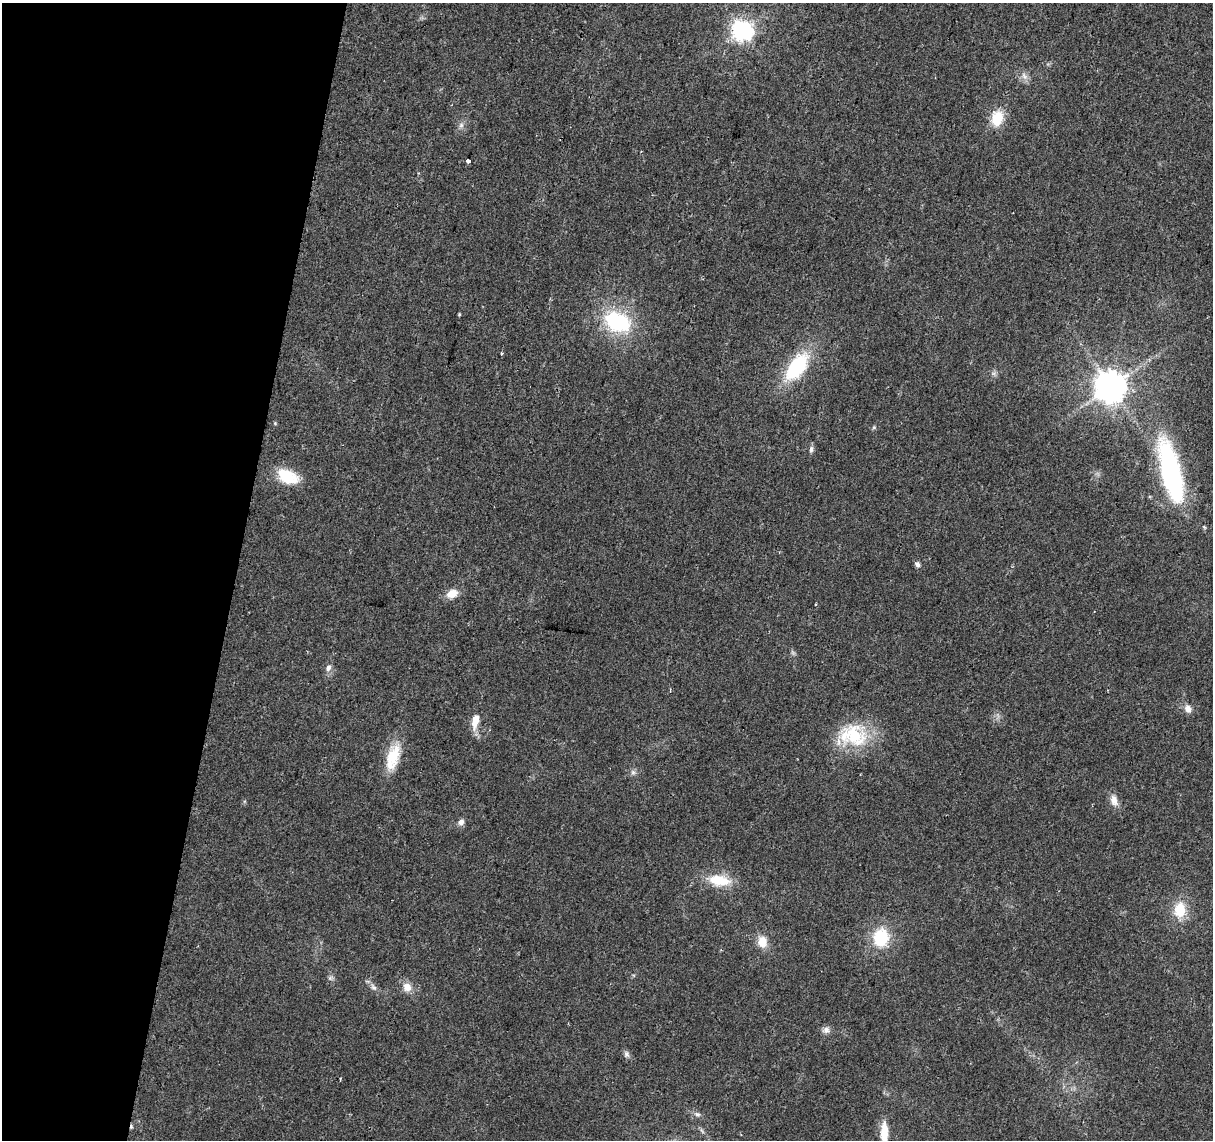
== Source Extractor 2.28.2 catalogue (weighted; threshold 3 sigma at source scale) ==
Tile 9 of 4 x 4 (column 1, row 3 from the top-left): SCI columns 1-1211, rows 1363-2500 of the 4851 x 5061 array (HDU 1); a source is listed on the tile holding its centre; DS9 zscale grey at full resolution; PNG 1215 x 1142 px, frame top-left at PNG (2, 3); no overlay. Shown black and unused: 19% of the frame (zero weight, under 2 of 3 exposures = <1% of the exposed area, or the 3 px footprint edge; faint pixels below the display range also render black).
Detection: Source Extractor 2.28.2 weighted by HDU 2 'WHT'; one run over the whole footprint, this tile lists its part. Background 0.0399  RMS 0.0058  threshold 0.0263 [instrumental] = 3 sigma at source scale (4.5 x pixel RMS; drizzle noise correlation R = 1.50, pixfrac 1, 0.0396/0.0396 arcsec/px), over >= 5 px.
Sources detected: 39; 1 too faint to see at this stretch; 1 cosmic-ray / hot-pixel residue — not listed; the other 37 listed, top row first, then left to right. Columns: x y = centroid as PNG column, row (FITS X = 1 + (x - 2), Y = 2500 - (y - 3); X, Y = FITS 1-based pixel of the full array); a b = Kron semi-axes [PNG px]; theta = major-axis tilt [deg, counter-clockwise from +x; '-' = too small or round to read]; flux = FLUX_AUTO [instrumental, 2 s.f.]
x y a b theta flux
742 31 7 7 - 350
1024 76 12 7 -59 3.3
997 118 16 12 74 16
461 125 7 7 - 1.9
468 161 4 3 - 7.5
459 314 4 3 - 0.67
617 321 32 23 -23 48
501 354 3 2 - 1
797 367 31 16 53 46
1111 387 9 9 - 1200
874 427 6 4 46 0.8
811 449 9 6 78 1.9
1171 471 76 22 -76 97
287 476 25 15 -24 20
917 564 8 6 -60 1.8
452 594 13 9 23 7.3
816 604 3 2 - 0.51
328 668 8 6 73 3.1
670 691 4 3 - 0.59
1188 709 10 8 -60 4.2
475 721 17 8 79 8.4
853 736 39 28 3 37
393 757 34 15 74 19
633 772 7 6 - 1.6
1114 800 15 9 -72 5.1
461 822 8 6 46 3
719 880 24 12 -8 20
1180 910 18 13 86 16
881 937 19 17 83 26
762 942 14 11 -79 7.9
330 978 6 6 - 1.4
373 987 10 7 -52 2.4
407 987 12 10 -65 5.8
826 1030 10 9 - 2.7
626 1054 9 7 -75 2
697 1114 9 7 -22 1.9
884 1132 25 8 89 11
Isophote crosses this tile's border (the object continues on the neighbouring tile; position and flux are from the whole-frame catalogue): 1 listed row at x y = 884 1132